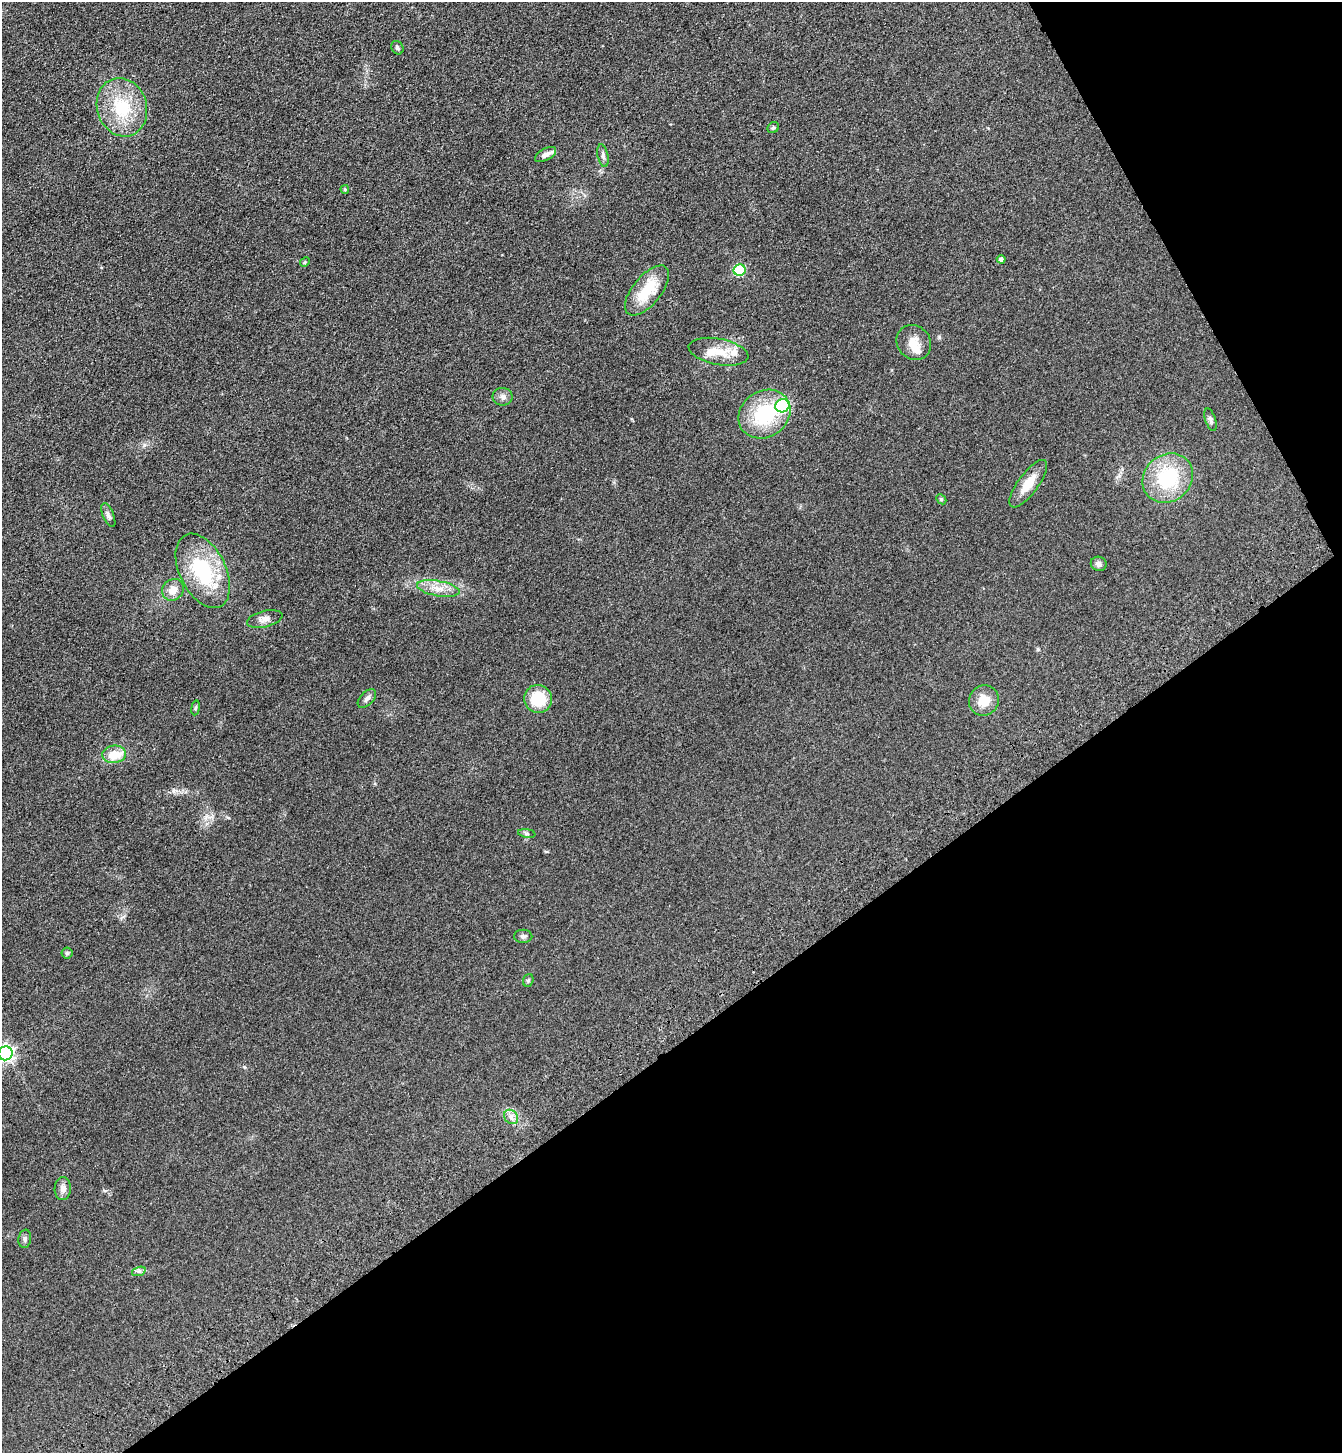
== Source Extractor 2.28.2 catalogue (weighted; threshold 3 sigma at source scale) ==
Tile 12 of 4 x 4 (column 4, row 3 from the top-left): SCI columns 4254-5593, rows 1557-3007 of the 5961 x 6016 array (HDU 1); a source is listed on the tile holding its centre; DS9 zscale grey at full resolution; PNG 1344 x 1455 px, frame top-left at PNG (2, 2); each listed source drawn as its Kron ellipse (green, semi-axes under 4 px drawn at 4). Shown black and unused: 33% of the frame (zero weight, under 3 of 4 exposures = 6% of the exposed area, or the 3 px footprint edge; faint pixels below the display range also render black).
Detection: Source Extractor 2.28.2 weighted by HDU 2 'WHT'; one run over the whole footprint, this tile lists its part. Background 0.119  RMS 0.0092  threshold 0.0414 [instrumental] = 3 sigma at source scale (4.5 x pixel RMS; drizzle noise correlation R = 1.50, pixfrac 1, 0.05/0.05 arcsec/px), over >= 5 px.
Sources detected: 43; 4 inside a brighter listed object's ellipse — not listed separately; the other 39 listed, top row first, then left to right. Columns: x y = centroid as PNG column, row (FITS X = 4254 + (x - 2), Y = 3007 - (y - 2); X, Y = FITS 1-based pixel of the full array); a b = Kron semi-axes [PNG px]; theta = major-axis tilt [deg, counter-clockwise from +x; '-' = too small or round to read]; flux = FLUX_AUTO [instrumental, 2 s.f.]
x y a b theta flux
397 48 7 5 -55 1.8
122 107 30 25 -72 45
773 128 6 5 - 1.5
545 155 11 5 28 4.5
603 156 11 5 -77 3
345 189 4 3 - 1
1001 259 4 4 - 2.6
305 262 5 4 - 1.1
739 270 6 6 - 61
647 290 30 14 51 32
914 342 18 16 -48 11
718 352 30 13 -11 18
503 397 10 9 - 4.3
782 406 7 6 - 99
764 414 27 23 34 58
1211 420 12 5 -72 2.3
1168 478 27 23 41 62
1028 484 28 10 53 17
941 499 6 4 -44 1.2
108 515 13 5 -67 2.9
1099 564 8 7 - 3.2
203 571 40 23 -64 68
438 589 21 7 -10 10
173 590 11 10 - 9.4
265 619 18 8 13 5.5
367 698 11 6 45 3.4
538 699 14 14 - 31
984 701 15 14 - 14
196 708 7 4 82 1.2
114 754 12 9 6 17
527 833 9 4 -8 1.6
523 936 9 6 1 2.6
67 953 5 5 - 1.2
528 980 6 5 - 1.4
6 1053 7 7 - 260
511 1117 8 6 -46 3.6
63 1189 11 8 89 5.3
25 1239 9 6 81 2.5
139 1271 7 4 18 2
Isophote crosses this tile's border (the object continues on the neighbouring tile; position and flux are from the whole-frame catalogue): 1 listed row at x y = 6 1053
Unlisted compact peaks at least as high as the median listed source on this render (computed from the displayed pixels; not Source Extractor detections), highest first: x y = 1038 649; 939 337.